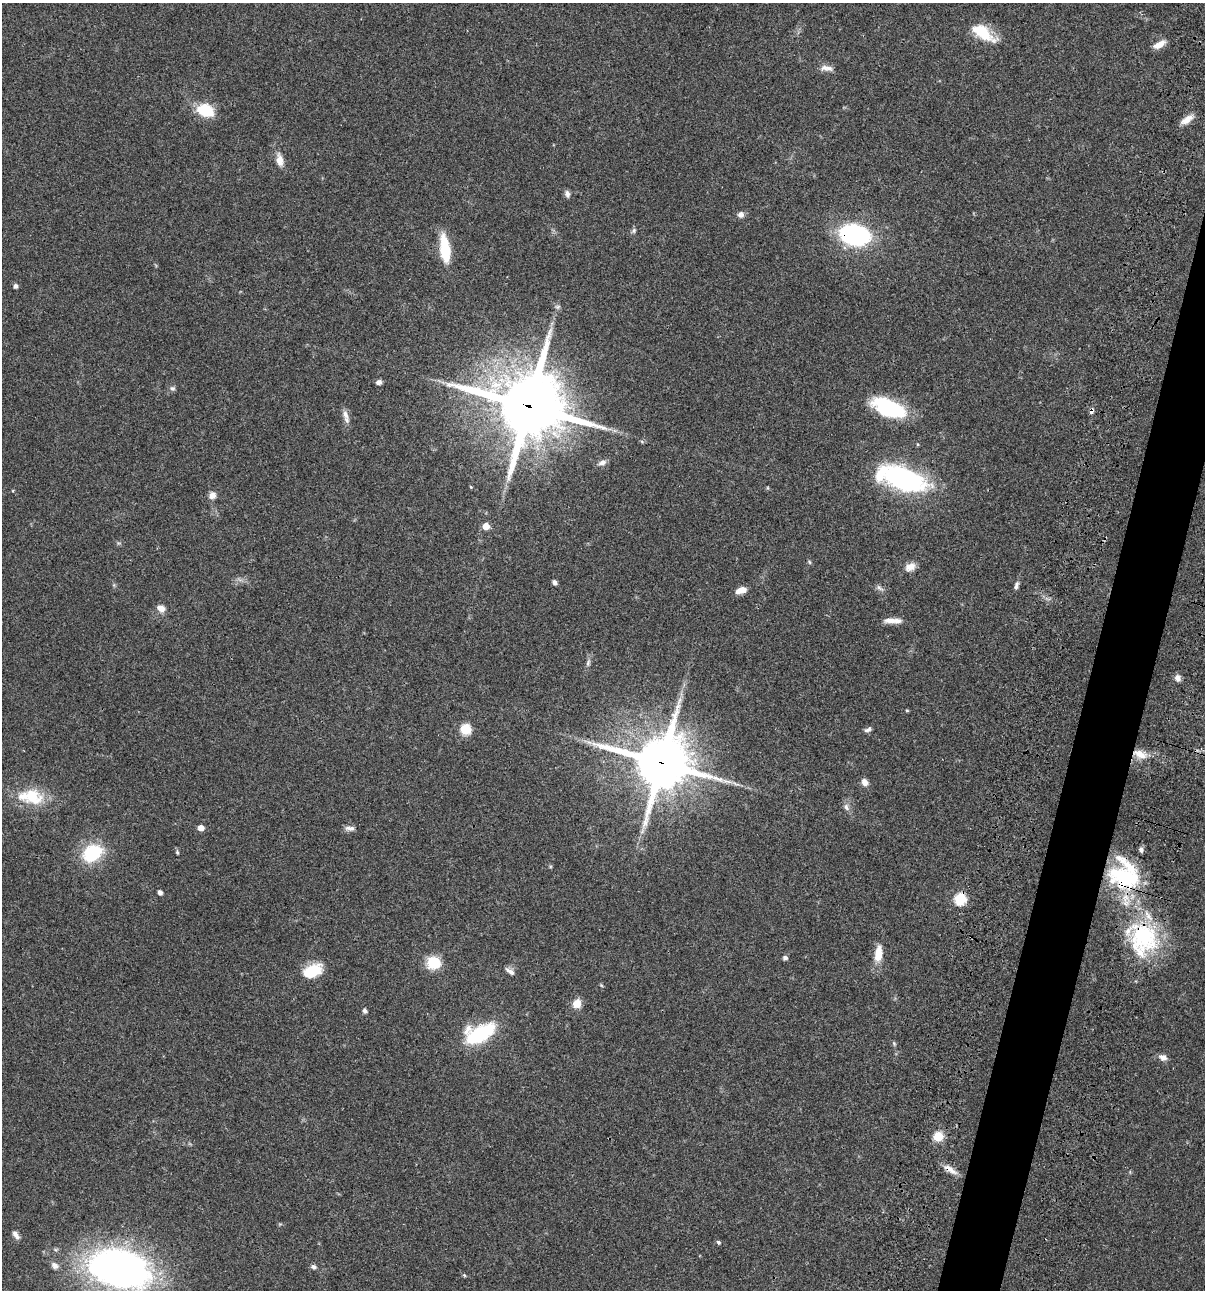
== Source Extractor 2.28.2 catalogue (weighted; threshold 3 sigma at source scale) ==
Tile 10 of 4 x 4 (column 2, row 3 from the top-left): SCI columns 1437-2639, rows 1408-2695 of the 5404 x 5390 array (HDU 1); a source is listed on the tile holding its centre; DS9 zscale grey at full resolution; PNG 1207 x 1292 px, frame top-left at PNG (2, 3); no overlay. Shown black and unused: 4% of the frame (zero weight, under 3 of 4 exposures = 9% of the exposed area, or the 3 px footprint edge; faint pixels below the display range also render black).
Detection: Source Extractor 2.28.2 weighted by HDU 2 'WHT'; one run over the whole footprint, this tile lists its part. Background 0.0467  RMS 0.0053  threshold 0.0237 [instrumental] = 3 sigma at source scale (4.5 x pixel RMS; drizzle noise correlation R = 1.50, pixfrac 1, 0.05/0.05 arcsec/px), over >= 5 px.
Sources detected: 75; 1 inside a brighter object's white glare — not listed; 4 inside a brighter listed object's ellipse — not listed separately; the other 70 listed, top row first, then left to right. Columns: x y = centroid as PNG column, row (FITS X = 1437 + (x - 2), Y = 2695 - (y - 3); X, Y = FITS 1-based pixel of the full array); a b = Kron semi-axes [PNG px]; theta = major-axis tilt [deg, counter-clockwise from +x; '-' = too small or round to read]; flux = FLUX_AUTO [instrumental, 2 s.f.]
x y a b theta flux
983 33 31 14 -35 15
1159 44 16 7 28 4.2
825 68 12 9 -17 3
205 110 13 9 -23 23
1187 120 16 7 36 4.7
280 160 15 8 -82 4.3
567 194 10 6 -74 1.6
741 214 8 7 - 2.1
634 231 7 5 71 1
854 235 28 19 -10 62
445 249 30 10 -83 17
15 286 5 4 - 1.3
557 307 8 6 1 1.1
379 382 6 5 - 1.7
172 388 7 5 -13 1.1
529 406 24 22 -9 3600
888 408 37 16 -23 36
1092 411 7 5 69 1.4
345 415 16 7 -72 2.8
602 462 12 7 22 2.1
905 480 39 22 -14 77
471 487 5 3 - 0.44
212 495 10 8 51 2.7
486 526 6 5 - 5.6
809 562 6 3 -70 0.6
910 567 13 9 28 3.9
555 582 5 5 - 1.4
1016 586 11 5 71 1.5
879 588 11 4 -34 1.4
741 590 12 6 15 4.2
161 608 10 7 -25 3.5
890 620 17 7 2 3.9
588 663 11 4 76 1.4
1177 678 8 7 - 2.1
907 710 5 3 - 0.48
465 729 6 6 - 27
868 729 11 5 25 1.4
589 742 7 4 -18 1.4
1140 754 20 10 -21 6.3
662 763 18 17 - 2700
865 782 8 6 -58 2.9
32 796 27 19 -21 18
846 807 10 6 -71 1.9
201 828 6 5 - 3.4
350 828 13 6 -3 2.1
1141 850 7 5 -78 1.6
177 852 6 4 -70 0.73
92 853 22 17 38 25
1125 877 42 27 -20 44
160 892 5 4 - 1.6
960 899 6 6 - 35
1143 939 45 35 77 51
878 954 20 9 82 7.4
785 958 6 5 - 1.4
434 963 13 12 - 13
312 971 23 13 23 14
510 971 13 5 -34 2
601 985 5 4 - 0.52
577 1004 11 10 - 4.7
364 1011 6 5 - 1.1
480 1034 27 14 24 44
1163 1057 10 7 -19 2.6
938 1136 9 9 - 8.4
950 1170 20 7 -33 4.1
16 1235 12 6 -53 2.2
719 1242 7 4 -41 0.77
55 1265 10 8 -46 2.4
314 1267 7 6 - 1.3
118 1269 52 31 -14 250
464 1275 5 4 - 0.54
Overlapping masked pixels (flux is a lower limit): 9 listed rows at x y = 854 235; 529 406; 1092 411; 1140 754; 662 763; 1125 877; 960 899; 1143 939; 950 1170
Isophote crosses this tile's border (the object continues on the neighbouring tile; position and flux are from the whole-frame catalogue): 1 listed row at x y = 118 1269